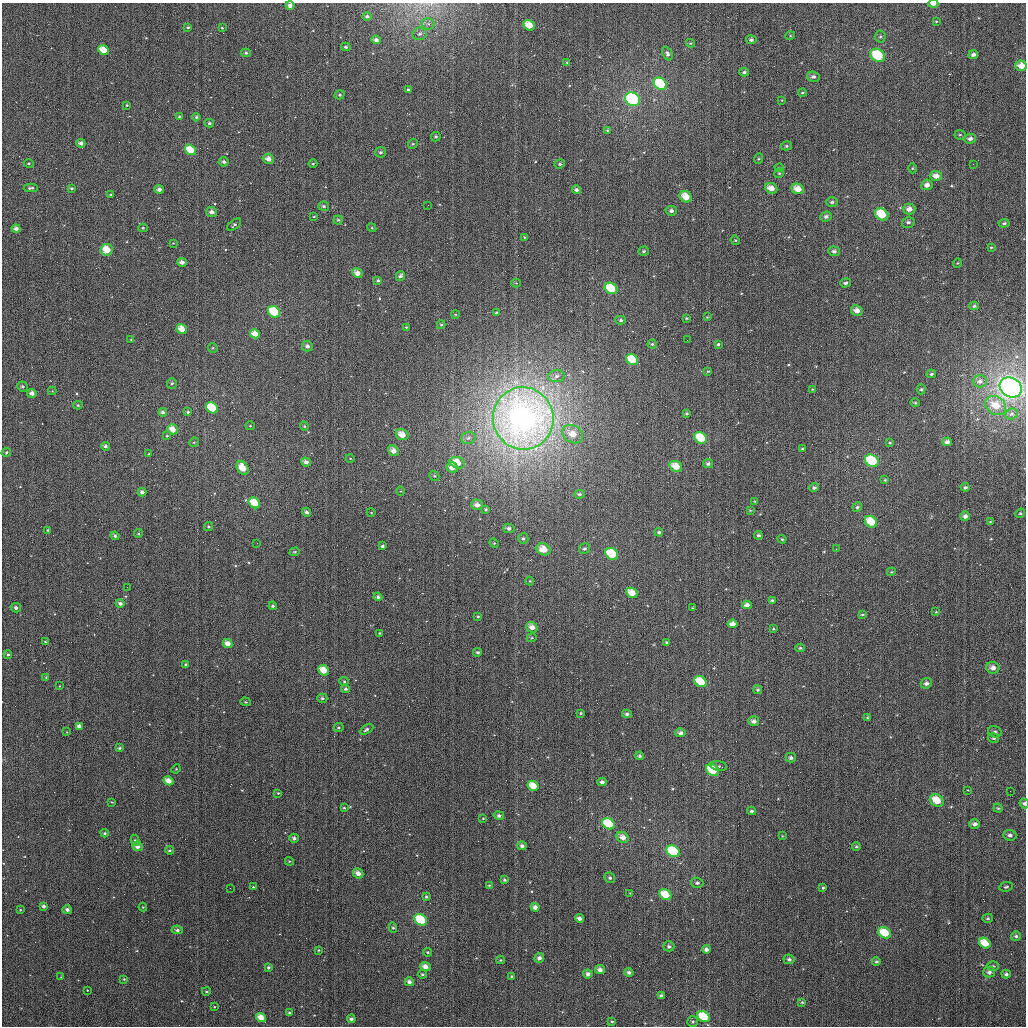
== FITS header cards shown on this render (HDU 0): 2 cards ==
NAXIS1  =                 1024
NAXIS2  =                 1024

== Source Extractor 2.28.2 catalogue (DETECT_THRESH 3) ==
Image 1024 x 1024 px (HDU 0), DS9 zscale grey, 1 PNG px = 1 image px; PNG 1028 x 1028 px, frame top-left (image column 1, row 1024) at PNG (2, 3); each listed source drawn as its Kron ellipse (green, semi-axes under 4 px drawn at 4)
Background 3080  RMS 73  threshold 218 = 3 sigma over >= 5 px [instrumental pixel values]
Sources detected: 332; all 332 listed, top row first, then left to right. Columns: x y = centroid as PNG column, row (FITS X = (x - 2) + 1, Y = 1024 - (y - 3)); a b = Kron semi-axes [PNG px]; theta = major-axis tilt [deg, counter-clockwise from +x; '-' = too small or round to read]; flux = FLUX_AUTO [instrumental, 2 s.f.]
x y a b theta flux
933 4 5 3 - 2.1e+04
290 5 4 4 - 1.8e+04
367 16 5 4 - 1.1e+04
936 21 4 3 - 4.1e+03
428 24 6 6 - 1.3e+04
529 25 6 5 - 7.1e+04
188 27 3 3 - 5.8e+03
222 28 3 3 - 5.1e+03
420 34 7 6 - 1.5e+04
790 36 5 3 - 4.6e+03
880 36 6 5 - 8.6e+03
376 40 4 4 - 1.9e+04
751 40 5 4 - 1.2e+04
691 43 4 4 - 5.1e+03
346 47 5 4 - 8.7e+03
103 50 6 4 -42 7.1e+04
246 53 5 4 - 8.0e+03
667 54 7 4 -66 1.3e+04
878 55 8 6 -32 2.0e+05
973 55 5 4 - 1.5e+04
567 62 4 3 - 4.6e+03
1021 66 6 5 - 4.8e+04
744 72 5 3 - 1.1e+04
813 77 6 5 - 1.5e+04
660 84 7 5 -37 2.4e+05
408 90 4 4 - 7.6e+03
802 93 4 3 - 5.6e+03
339 95 5 4 - 7.9e+03
632 99 8 6 -37 5.4e+05
782 100 4 3 - 3.8e+03
127 105 3 3 - 4.5e+03
179 117 4 3 - 6.3e+03
196 117 4 4 - 7.3e+03
209 123 5 4 - 8.7e+03
608 130 4 3 - 5.9e+03
960 135 5 5 - 6.5e+03
436 137 5 5 - 8.4e+03
970 139 6 5 - 1.7e+04
81 143 4 4 - 1.8e+04
413 144 5 4 - 7.6e+03
786 146 5 4 - 7.6e+03
190 150 6 5 - 9.7e+04
381 152 5 5 - 9.9e+03
268 159 6 5 - 3.2e+04
758 159 5 3 - 5.1e+03
224 162 5 4 - 1.2e+04
29 163 5 3 - 5.4e+03
313 164 4 4 - 4.7e+03
560 164 5 4 - 6.7e+03
973 164 2 2 - 2.0e+03
779 168 4 4 - 5.7e+03
912 168 5 3 - 4.8e+03
779 173 5 4 - 6.1e+03
936 176 6 5 - 3.2e+04
927 185 6 5 - 2.6e+04
31 188 7 3 1 9.2e+03
71 188 4 3 - 8.7e+03
771 188 6 5 - 4.2e+04
159 189 5 4 - 2.1e+04
798 189 6 5 - 5.8e+04
576 190 4 4 - 1.3e+04
111 195 4 3 - 5.9e+03
686 197 6 5 - 6.8e+04
832 202 6 5 - 1.4e+04
428 205 3 2 - 4.3e+03
324 206 5 4 - 1.0e+04
909 209 6 5 - 3.0e+04
671 211 5 5 - 1.6e+04
212 212 5 5 - 2.4e+04
882 214 7 5 -36 1.2e+05
314 216 4 3 - 3.5e+03
826 217 6 4 22 1.4e+04
338 220 4 4 - 6.9e+03
908 222 6 5 - 1.3e+04
1004 223 5 4 - 9.3e+03
234 225 8 4 39 9.6e+03
143 228 5 4 - 6.9e+03
372 228 4 3 - 4.5e+03
16 229 4 4 - 2.1e+04
524 237 4 3 - 5.8e+03
735 240 5 4 - 4.7e+03
173 243 3 3 - 3.4e+03
991 247 3 3 - 4.9e+03
107 250 6 6 - 9.3e+04
644 251 5 4 - 9.2e+03
834 251 6 5 - 1.4e+04
182 262 5 4 - 2.5e+04
957 263 4 3 - 3.8e+03
357 273 5 4 - 3.4e+04
400 276 5 4 - 1.4e+04
378 280 4 4 - 7.9e+03
516 283 4 4 - 5.0e+03
846 283 5 4 - 1.3e+04
611 288 7 5 -33 1.5e+05
974 306 4 4 - 8.8e+03
857 311 6 5 - 3.1e+04
274 312 6 5 - 2.0e+05
496 313 4 3 - 7.1e+03
455 314 4 3 - 4.1e+03
707 317 4 2 - 4.5e+03
686 318 4 3 - 5.6e+03
621 320 5 4 - 1.0e+04
441 325 4 4 - 6.2e+03
406 327 3 3 - 4.6e+03
182 329 5 4 - 5.4e+04
255 334 5 4 - 5.4e+04
131 339 4 3 - 3.9e+03
687 340 2 2 - 4.1e+03
652 344 4 4 - 8.1e+03
718 344 4 3 - 7.7e+03
307 346 5 5 - 1.9e+04
213 348 5 4 - 5.3e+03
632 359 6 5 - 1.0e+05
708 371 4 2 - 3.3e+03
931 374 5 3 - 7.6e+03
556 376 8 6 5 1.9e+04
980 381 7 6 - 1.7e+04
172 383 5 5 - 9.3e+03
22 386 5 5 - 1.0e+04
1011 388 11 9 -29 1.6e+06
813 389 4 3 - 4.9e+03
921 389 5 4 - 7.2e+03
52 391 4 4 - 4.0e+03
32 393 5 4 - 2.3e+04
915 403 4 4 - 6.2e+03
78 405 4 4 - 6.8e+03
996 405 11 9 -34 6.9e+04
212 408 6 5 - 2.5e+05
163 412 4 4 - 1.3e+04
188 412 4 3 - 8.3e+03
687 413 4 3 - 6.3e+03
1011 414 6 5 - 9.4e+03
523 418 31 30 - 3.1e+06
250 426 5 4 - 5.4e+03
304 426 4 4 - 5.9e+03
173 429 5 4 - 5.0e+04
573 434 11 8 -30 6.8e+04
402 435 6 5 - 5.8e+04
167 436 4 3 - 4.9e+03
468 438 7 6 - 1.5e+04
701 438 7 5 -35 1.2e+05
194 442 5 4 - 5.3e+03
947 442 4 3 - 1.6e+04
890 443 4 3 - 4.7e+03
105 446 4 4 - 1.2e+04
802 449 4 4 - 5.5e+03
393 451 6 5 - 3.5e+04
6 452 5 4 - 7.6e+03
149 454 3 3 - 3.5e+03
350 458 4 3 - 3.7e+03
872 461 7 5 -33 3.8e+05
306 462 5 4 - 2.4e+04
457 463 8 5 -20 8.0e+04
708 464 5 4 - 1.3e+04
676 466 6 5 - 6.5e+04
243 468 7 5 -60 8.4e+04
452 468 6 5 - 3.8e+04
434 476 5 4 - 6.4e+03
885 480 4 3 - 5.2e+03
965 487 4 4 - 1.0e+04
814 488 5 4 - 9.5e+03
401 491 5 3 - 4.4e+03
142 492 4 4 - 1.6e+04
579 494 5 4 - 1.1e+04
755 501 4 3 - 4.3e+03
254 503 6 5 - 1.2e+05
477 505 6 5 - 2.7e+04
857 507 5 4 - 1.0e+04
486 509 3 3 - 6.5e+03
750 510 3 3 - 4.0e+03
307 512 4 4 - 1.4e+04
371 512 4 3 - 3.6e+03
1020 513 5 4 - 7.3e+03
965 516 5 5 - 1.9e+04
871 522 6 5 - 9.5e+04
990 522 4 3 - 5.0e+03
208 527 5 4 - 8.3e+03
509 528 5 4 - 1.7e+04
48 530 4 4 - 7.0e+03
659 532 4 4 - 9.0e+03
138 533 4 3 - 5.1e+03
758 535 4 4 - 9.1e+03
115 536 4 4 - 1.1e+04
523 539 5 5 - 1.0e+04
782 539 4 4 - 5.7e+03
257 543 2 2 - 2.4e+03
494 543 5 4 - 5.7e+03
382 546 3 3 - 7.7e+03
543 549 7 6 - 7.5e+04
584 549 6 5 - 1.1e+04
836 549 2 2 - 2.3e+03
295 552 5 4 - 6.1e+03
612 554 7 5 -33 2.1e+05
891 572 4 3 - 4.5e+03
530 581 4 4 - 4.4e+03
127 587 2 2 - 2.2e+03
632 593 6 4 -29 6.1e+04
378 597 4 4 - 1.2e+04
772 600 4 3 - 7.2e+03
120 603 4 4 - 1.7e+04
747 605 4 4 - 2.0e+04
273 606 4 4 - 1.1e+04
16 608 5 4 - 1.7e+04
692 608 3 3 - 3.5e+03
936 612 4 3 - 4.1e+03
862 614 4 3 - 5.3e+03
478 616 4 3 - 6.5e+03
732 624 5 4 - 3.1e+04
532 627 6 5 - 3.4e+04
773 629 3 3 - 4.7e+03
380 633 3 2 - 4.2e+03
532 638 5 4 - 6.1e+03
45 642 4 3 - 4.8e+03
667 642 4 3 - 7.4e+03
228 644 5 4 - 3.8e+04
800 648 5 4 - 7.0e+03
478 652 4 4 - 8.6e+03
8 654 4 4 - 8.0e+03
186 665 3 3 - 9.2e+03
993 668 7 6 - 2.6e+04
324 670 6 4 -39 7.3e+04
46 677 4 3 - 4.4e+03
344 681 4 4 - 6.0e+03
701 682 6 5 - 1.3e+05
926 683 6 5 - 1.6e+04
60 686 3 2 - 2.8e+03
346 689 4 4 - 1.0e+04
758 690 4 4 - 8.5e+03
322 698 5 4 - 8.8e+03
245 702 5 4 - 5.3e+03
581 713 4 3 - 5.3e+03
627 714 5 4 - 1.3e+04
868 718 4 3 - 7.5e+03
754 721 5 5 - 2.0e+04
79 726 4 4 - 2.2e+04
339 728 5 4 - 6.8e+03
366 729 7 4 29 1.1e+04
67 732 4 2 - 3.0e+03
995 732 7 5 -24 1.2e+04
681 733 5 4 - 1.7e+04
993 738 6 5 - 1.1e+04
120 748 4 3 - 8.5e+03
640 756 4 4 - 1.0e+04
791 758 5 5 - 1.2e+04
719 766 8 5 -9 1.1e+04
176 769 5 4 - 5.0e+03
712 770 7 5 -37 1.7e+05
169 781 5 4 - 4.1e+04
602 782 4 4 - 1.5e+04
533 786 6 4 -30 7.9e+04
968 790 4 4 - 3.9e+03
1010 791 2 2 - 6.2e+03
278 793 3 3 - 4.9e+03
937 800 7 5 -32 8.6e+04
112 802 4 2 - 4.0e+03
1024 803 5 4 - 1.2e+04
344 808 3 3 - 5.3e+03
998 808 4 4 - 6.9e+03
752 811 4 3 - 9.9e+03
499 815 5 4 - 1.1e+04
483 818 3 3 - 3.0e+03
608 824 7 5 -35 1.7e+05
975 824 5 4 - 1.8e+04
105 833 4 3 - 7.9e+03
1010 835 6 5 - 1.6e+04
782 836 3 2 - 3.5e+03
623 837 6 5 - 3.3e+04
294 838 4 4 - 1.2e+04
135 840 6 4 -79 9.0e+03
138 846 5 4 - 3.0e+04
522 846 5 4 - 1.5e+04
856 846 4 4 - 6.4e+03
169 850 4 3 - 6.1e+03
673 851 7 5 -33 3.0e+05
289 861 4 3 - 4.5e+03
358 873 5 4 - 3.3e+04
610 878 5 5 - 1.0e+04
505 880 3 3 - 7.2e+03
697 883 6 5 - 1.3e+04
489 885 4 3 - 5.0e+03
253 887 3 3 - 5.2e+03
1006 887 7 4 10 8.5e+03
230 888 2 2 - 6.4e+03
823 888 3 3 - 6.0e+03
630 893 3 3 - 3.5e+03
665 895 6 5 - 1.1e+05
426 897 4 4 - 8.0e+03
44 906 4 4 - 1.7e+04
143 907 4 4 - 4.0e+03
535 907 4 4 - 2.4e+04
20 910 3 3 - 5.8e+03
67 910 5 4 - 1.9e+04
579 918 4 4 - 2.0e+04
988 918 5 4 - 9.8e+03
421 920 7 5 -34 2.3e+05
393 928 5 4 - 8.0e+03
177 930 6 4 -8 1.3e+04
885 933 7 5 -30 1.2e+05
1016 936 5 5 - 1.2e+04
985 943 6 5 - 8.4e+04
669 946 5 5 - 1.4e+04
706 949 4 4 - 1.8e+04
319 950 3 2 - 4.2e+03
428 952 5 3 - 6.6e+03
539 958 5 4 - 1.9e+04
789 959 6 5 - 1.2e+04
500 960 4 4 - 6.0e+03
876 961 4 4 - 7.8e+03
993 966 6 4 -2 9.8e+03
268 967 4 4 - 8.4e+03
425 967 5 4 - 3.2e+04
600 970 5 4 - 2.3e+04
629 972 4 4 - 1.4e+04
989 972 5 5 - 1.7e+04
422 974 4 3 - 7.6e+03
588 974 4 4 - 1.8e+04
1006 974 4 4 - 1.1e+04
512 976 3 2 - 5.6e+03
61 977 3 3 - 3.2e+03
124 979 3 3 - 4.6e+03
409 982 4 4 - 1.9e+04
87 990 3 2 - 2.9e+03
206 991 4 3 - 5.6e+03
661 996 4 3 - 1.5e+04
802 1002 4 4 - 5.8e+03
214 1007 3 2 - 3.2e+03
289 1013 3 3 - 6.1e+03
261 1017 5 4 - 5.1e+04
704 1017 7 5 -32 1.8e+05
351 1019 4 3 - 1.3e+04
612 1021 4 3 - 5.9e+03
693 1022 5 5 - 8.6e+03
At the frame edge (FLAGS 8, measured only in part): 4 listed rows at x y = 933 4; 290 5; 428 24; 1024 803

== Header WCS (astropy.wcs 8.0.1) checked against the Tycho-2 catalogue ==
Header WCS as astropy/WCSLIB reads it (applying the file's SIP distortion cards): RA---TAN-SIP/DEC--TAN-SIP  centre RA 01:34:54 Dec +18:41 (23.73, +18.69 deg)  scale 8.66 arcsec/px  FOV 147.8' x 147.9'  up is +179 deg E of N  parity flipped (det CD > 0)
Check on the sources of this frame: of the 60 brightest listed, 58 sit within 13.0 arcsec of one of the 180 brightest Tycho-2 stars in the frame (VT <= 12.21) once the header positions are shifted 3.52 arcsec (2.42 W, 2.56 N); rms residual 4.65 arcsec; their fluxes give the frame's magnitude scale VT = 22.09 - 2.5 log10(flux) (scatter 0.18 mag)
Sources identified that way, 195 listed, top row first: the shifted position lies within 13.0 arcsec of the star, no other Tycho-2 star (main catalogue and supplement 1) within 26.0 arcsec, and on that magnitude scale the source's flux lands within +1.5 / -3 mag of the star's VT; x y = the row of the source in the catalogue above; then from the Tycho-2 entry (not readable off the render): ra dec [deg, ICRS J2000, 3 dp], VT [Tycho-2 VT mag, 2 dp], TYC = Tycho-2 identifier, HIP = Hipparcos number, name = IAU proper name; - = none
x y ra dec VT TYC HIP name
933 4 22.695 +17.435 10.78 1198-12-1 - -
290 5 24.317 +17.476 11.40 1205-75-1 - -
367 16 24.122 +17.498 11.57 1205-784-1 - -
936 21 22.686 +17.478 12.30 1198-16-1 - -
529 25 23.712 +17.513 10.09 1201-175-1 - -
376 40 24.098 +17.555 11.00 1208-980-1 - -
751 40 23.151 +17.534 11.46 1201-12-1 - -
103 50 24.785 +17.592 9.97 1208-106-1 - -
246 53 24.427 +17.592 11.65 1208-728-1 - -
878 55 22.830 +17.565 8.74 1201-139-1 - -
973 55 22.591 +17.556 11.43 1201-1032-1 - -
1021 66 22.469 +17.580 10.12 1201-1137-1 - -
744 72 23.168 +17.612 11.58 1201-169-1 - -
660 84 23.377 +17.647 9.01 1201-513-1 - -
632 99 23.446 +17.685 7.81 1201-7-1 7282 -
209 123 24.516 +17.762 11.71 1208-1527-1 - -
970 139 22.592 +17.758 11.60 1201-1636-1 - -
81 143 24.839 +17.816 11.17 1208-1381-1 - -
786 146 23.056 +17.788 12.14 1201-337-1 - -
190 150 24.559 +17.829 9.45 1208-1330-1 7626 -
381 152 24.081 +17.825 11.98 1208-646-1 - -
268 159 24.363 +17.847 11.05 1208-118-1 - -
224 162 24.478 +17.855 11.71 1208-930-1 - -
29 163 24.970 +17.867 12.48 1208-926-1 - -
560 164 23.628 +17.844 11.95 1201-650-1 - -
779 168 23.073 +17.840 12.19 1201-296-1 - -
936 176 22.676 +17.850 10.81 1201-457-1 - -
927 185 22.699 +17.873 10.90 1201-450-1 - -
71 188 24.861 +17.926 11.47 1208-326-1 - -
771 188 23.091 +17.891 10.69 1201-435-1 - -
159 189 24.639 +17.924 10.50 1208-682-1 - -
798 189 23.024 +17.891 10.31 1201-425-1 - -
576 190 23.584 +17.905 11.47 1201-35-1 - -
111 195 24.761 +17.938 11.93 1208-1533-1 - -
686 197 23.306 +17.917 9.96 1201-410-1 - -
832 202 22.938 +17.920 11.42 1201-391-1 - -
909 209 22.742 +17.932 11.28 1201-392-1 - -
671 211 23.343 +17.950 11.45 1201-572-1 - -
212 212 24.505 +17.977 11.38 1208-666-1 - -
882 214 22.811 +17.947 9.39 1201-411-1 - -
826 217 22.952 +17.955 11.59 1201-430-1 - -
338 220 24.185 +17.990 12.27 1208-1344-1 - -
234 225 24.447 +18.005 12.44 1208-338-1 - -
16 229 24.999 +18.024 10.75 1208-856-1 - -
524 237 23.713 +18.022 12.31 1201-606-1 - -
107 250 24.769 +18.072 9.30 1208-504-1 - -
644 251 23.411 +18.049 12.32 1201-373-1 - -
182 262 24.578 +18.099 11.25 1208-166-1 - -
378 280 24.082 +18.134 11.96 1208-202-1 - -
846 283 22.898 +18.113 11.87 1201-267-1 - -
611 288 23.490 +18.142 9.26 1201-617-1 - -
857 311 22.867 +18.180 10.60 1201-48-1 - -
274 312 24.342 +18.215 8.67 1208-296-1 - -
621 320 23.465 +18.216 11.65 1201-629-1 - -
441 325 23.919 +18.236 12.37 1201-254-1 - -
182 329 24.576 +18.260 10.10 1208-956-1 - -
255 334 24.390 +18.268 10.07 1208-896-1 - -
131 339 24.705 +18.287 12.27 1208-1478-1 - -
652 344 23.385 +18.272 12.49 1201-586-1 - -
718 344 23.217 +18.269 11.73 1201-158-1 - -
307 346 24.257 +18.295 11.05 1208-710-1 - -
632 359 23.433 +18.311 9.67 1201-436-1 - -
172 383 24.599 +18.391 11.92 1208-1463-1 - -
1011 388 22.470 +18.356 6.04 1201-1727-1 6981 -
813 389 22.975 +18.371 12.12 1201-379-1 - -
921 389 22.699 +18.365 12.12 1201-375-1 - -
32 393 24.953 +18.420 10.85 1208-1268-1 - -
78 405 24.837 +18.446 12.78 1208-1158-1 - -
996 405 22.509 +18.399 10.56 1201-1130-1 - -
212 408 24.495 +18.448 9.86 1208-1579-1 - -
163 412 24.621 +18.460 11.62 1208-890-1 - -
188 412 24.557 +18.458 11.99 1208-414-1 - -
523 418 23.704 +18.461 6.09 1201-1726-1 7359 -
173 429 24.594 +18.502 9.81 1208-1503-1 - -
573 434 23.579 +18.494 10.35 1201-539-1 - -
402 435 24.012 +18.504 9.76 1208-290-1 - -
167 436 24.610 +18.516 11.56 1208-182-1 - -
701 438 23.254 +18.496 9.19 1201-441-1 - -
105 446 24.765 +18.544 11.33 1208-892-1 - -
802 449 22.997 +18.515 11.88 1201-443-1 - -
393 451 24.033 +18.543 10.68 1208-764-1 - -
6 452 25.016 +18.563 12.06 1208-786-1 - -
872 461 22.818 +18.540 8.79 1201-290-1 - -
306 462 24.255 +18.574 10.96 1208-1186-1 - -
457 463 23.870 +18.569 9.97 1201-238-1 - -
676 466 23.315 +18.566 9.83 1201-737-1 - -
452 468 23.884 +18.580 10.45 1201-608-1 - -
965 487 22.581 +18.597 11.81 1201-1010-1 - -
142 492 24.670 +18.653 11.55 1208-1494-1 - -
579 494 23.560 +18.638 11.56 1201-744-1 - -
755 501 23.113 +18.644 12.63 1201-229-1 - -
254 503 24.383 +18.675 9.24 1208-700-1 7571 -
477 505 23.819 +18.669 10.98 1201-179-1 - -
307 512 24.251 +18.695 11.06 1208-756-1 - -
965 516 22.579 +18.667 11.16 1201-1538-1 - -
871 522 22.816 +18.688 9.54 1201-200-1 - -
208 527 24.500 +18.733 11.56 1208-1050-1 - -
509 528 23.737 +18.724 11.83 1201-309-1 - -
659 532 23.355 +18.724 11.56 1201-397-1 - -
138 533 24.677 +18.753 12.22 1208-1567-1 - -
758 535 23.103 +18.726 12.01 1201-167-1 - -
115 536 24.737 +18.759 11.16 1208-850-1 - -
523 539 23.700 +18.747 11.86 1201-402-1 - -
543 549 23.646 +18.773 9.68 1201-487-1 - -
584 549 23.544 +18.768 11.92 1201-527-1 - -
612 554 23.473 +18.780 8.85 1201-219-1 7288 -
632 593 23.420 +18.872 10.18 1201-473-1 - -
378 597 24.066 +18.895 11.46 1208-678-1 - -
120 603 24.721 +18.922 11.14 1208-1516-1 - -
747 605 23.127 +18.895 11.01 1201-493-1 - -
273 606 24.333 +18.921 11.66 1208-44-1 - -
16 608 24.986 +18.936 11.71 1208-1347-1 - -
862 614 22.833 +18.910 12.47 1201-524-1 - -
732 624 23.162 +18.941 10.81 1201-589-1 - -
532 627 23.672 +18.961 10.72 1201-247-1 - -
228 644 24.446 +19.014 10.18 1208-1149-1 - -
800 648 22.989 +18.994 12.17 1201-656-1 - -
478 652 23.809 +19.023 11.69 1201-518-1 - -
8 654 25.004 +19.049 12.32 1208-1121-1 - -
186 665 24.551 +19.066 11.56 1208-1007-1 - -
993 668 22.497 +19.030 11.05 1201-1311-1 - -
324 670 24.200 +19.075 9.96 1208-877-1 - -
344 681 24.148 +19.100 12.44 1208-857-1 - -
701 682 23.239 +19.082 9.93 1201-728-1 - -
926 683 22.666 +19.072 11.35 1201-724-1 - -
346 689 24.144 +19.118 11.40 1208-1059-1 - -
322 698 24.202 +19.141 11.65 1208-1117-1 - -
581 713 23.544 +19.164 12.57 1201-203-1 - -
627 714 23.426 +19.163 12.00 1201-363-1 - -
868 718 22.813 +19.158 11.83 1201-811-1 - -
754 721 23.102 +19.174 10.82 1201-782-1 - -
79 726 24.821 +19.219 11.17 1208-1213-1 - -
339 728 24.160 +19.211 12.46 1208-1063-1 - -
366 729 24.087 +19.213 12.14 1208-895-1 - -
995 732 22.489 +19.183 11.69 1201-1341-1 - -
681 733 23.288 +19.206 11.24 1201-482-1 - -
993 738 22.491 +19.199 11.86 1201-855-1 - -
120 748 24.717 +19.269 11.97 1208-789-1 - -
640 756 23.391 +19.264 11.53 1201-291-1 - -
176 769 24.572 +19.318 12.49 1208-1087-1 - -
712 770 23.204 +19.294 9.25 1201-667-1 - -
602 782 23.485 +19.329 11.46 1201-520-1 - -
533 786 23.660 +19.342 10.02 1201-526-1 - -
968 790 22.553 +19.325 12.22 1201-832-1 - -
937 800 22.630 +19.353 9.65 1201-1009-1 - -
1024 803 22.405 +19.353 11.36 1201-1194-1 - -
752 811 23.102 +19.389 12.03 1201-552-1 - -
499 815 23.746 +19.415 11.65 1201-228-1 - -
608 824 23.466 +19.429 8.83 1201-567-1 - -
975 824 22.533 +19.406 11.52 1201-1622-1 - -
105 833 24.751 +19.475 12.44 1208-195-1 - -
1010 835 22.442 +19.430 11.40 1201-1133-1 - -
623 837 23.429 +19.461 10.88 1201-134-1 - -
294 838 24.268 +19.480 12.07 1208-33-1 - -
135 840 24.673 +19.491 12.56 1208-907-1 - -
138 846 24.667 +19.506 10.44 1208-167-1 - -
522 846 23.686 +19.486 11.39 1201-664-1 - -
169 850 24.585 +19.514 12.18 1208-717-1 - -
673 851 23.298 +19.492 8.81 1201-469-1 7230 -
358 873 24.102 +19.561 10.53 1208-79-1 - -
610 878 23.460 +19.558 12.13 1201-651-1 - -
505 880 23.728 +19.569 11.95 1201-242-1 - -
697 883 23.236 +19.566 11.81 1201-516-1 - -
253 887 24.370 +19.598 12.21 1208-427-1 - -
665 895 23.316 +19.597 9.74 1201-580-1 - -
44 906 24.904 +19.653 11.47 1208-175-1 - -
535 907 23.648 +19.634 10.73 1201-514-1 - -
67 910 24.844 +19.660 11.21 1208-391-1 - -
579 918 23.535 +19.658 11.23 1201-485-1 - -
988 918 22.493 +19.632 12.36 1201-1242-1 - -
421 920 23.940 +19.670 8.50 1201-201-1 7435 -
177 930 24.562 +19.705 11.52 1208-281-1 - -
885 933 22.753 +19.675 9.23 1201-610-1 - -
985 943 22.498 +19.693 9.99 1201-1252-1 - -
669 946 23.305 +19.720 11.92 1201-272-1 - -
706 949 23.209 +19.726 11.18 1201-646-1 - -
319 950 24.200 +19.747 12.50 1208-273-1 - -
428 952 23.921 +19.747 12.23 1201-156-1 - -
539 958 23.635 +19.755 11.43 1201-89-1 - -
876 961 22.774 +19.744 12.07 1201-668-1 - -
268 967 24.327 +19.791 12.06 1208-337-1 - -
425 967 23.925 +19.782 10.95 1201-78-1 - -
600 970 23.479 +19.780 11.01 1201-104-1 - -
629 972 23.406 +19.785 11.32 1201-120-1 - -
989 972 22.485 +19.762 11.47 1201-1499-1 - -
422 974 23.933 +19.801 12.38 1201-27-1 - -
588 974 23.511 +19.791 11.47 1201-122-1 - -
1006 974 22.441 +19.765 11.45 1201-1091-1 - -
512 976 23.705 +19.801 11.92 1201-136-1 - -
124 979 24.696 +19.826 12.36 1208-605-1 - -
409 982 23.966 +19.819 11.25 1201-127-1 - -
661 996 23.321 +19.840 11.40 1201-38-1 - -
289 1013 24.272 +19.899 12.58 1208-689-1 - -
704 1017 23.211 +19.888 9.08 1201-749-1 7206 -
351 1019 24.112 +19.911 11.51 1208-1-1 - -